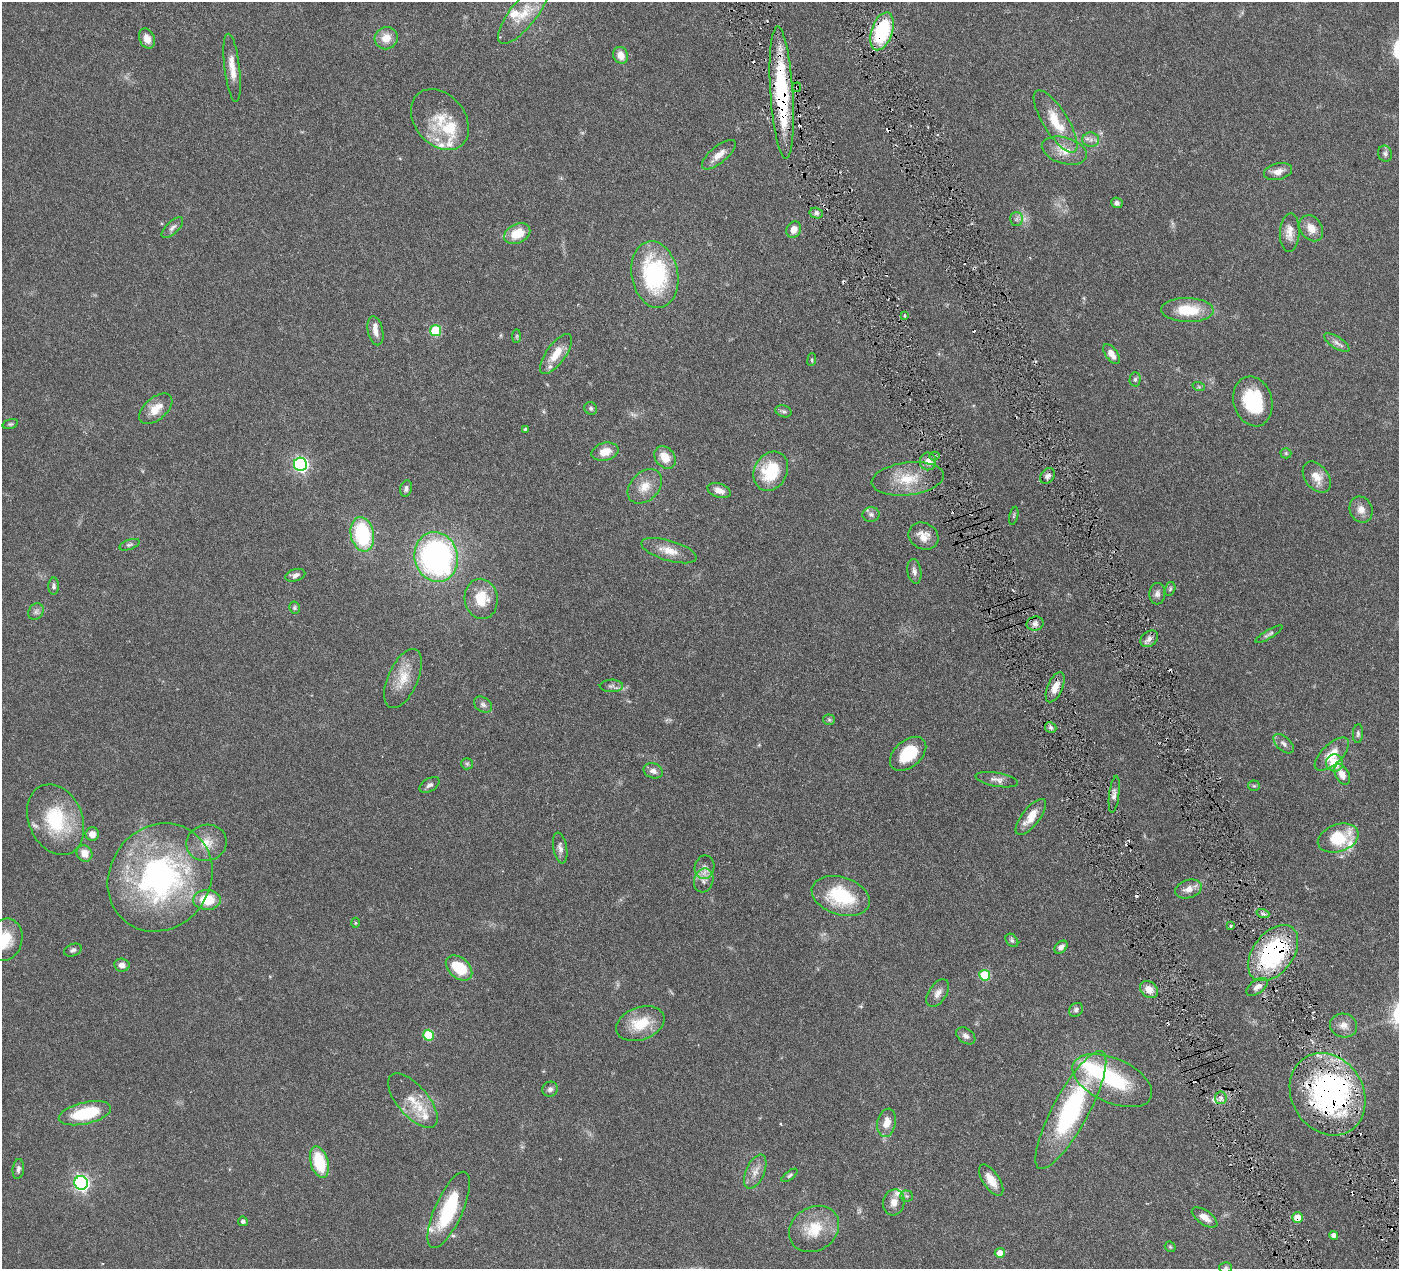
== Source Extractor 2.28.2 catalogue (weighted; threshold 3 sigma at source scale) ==
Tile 6 of 4 x 4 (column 2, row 2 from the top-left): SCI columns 1403-2799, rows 2837-4103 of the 5599 x 5543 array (HDU 1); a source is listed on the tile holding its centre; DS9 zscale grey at full resolution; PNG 1401 x 1271 px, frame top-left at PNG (2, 2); each listed source drawn as its Kron ellipse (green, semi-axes under 4 px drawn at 4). Shown black and unused: <1% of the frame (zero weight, under 3 of 6 exposures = <1% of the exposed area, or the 3 px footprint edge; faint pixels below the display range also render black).
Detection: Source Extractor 2.28.2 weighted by HDU 2 'WHT'; one run over the whole footprint, this tile lists its part. Background 0.0864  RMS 0.0036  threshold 0.0149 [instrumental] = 3 sigma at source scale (4.09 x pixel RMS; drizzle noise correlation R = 1.36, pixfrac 0.8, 0.05/0.05 arcsec/px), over >= 5 px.
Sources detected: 175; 2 too faint to see at this stretch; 2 inside a brighter object's white glare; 9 cosmic-ray / hot-pixel residue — neither listed nor drawn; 14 inside a brighter listed object's ellipse — not listed separately; the other 148 listed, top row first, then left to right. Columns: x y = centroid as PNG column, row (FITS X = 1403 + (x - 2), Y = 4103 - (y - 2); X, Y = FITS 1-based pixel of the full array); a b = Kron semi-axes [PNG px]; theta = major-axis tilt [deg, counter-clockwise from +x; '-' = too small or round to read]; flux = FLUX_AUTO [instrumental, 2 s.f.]
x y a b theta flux
523 14 38 13 51 8.2
882 31 20 10 71 25
386 38 11 11 - 4.4
147 39 10 7 -66 2.6
621 55 9 7 -63 3.3
232 68 34 7 -83 4.6
797 87 4 4 - 0.51
782 93 66 11 -86 37
440 120 34 25 -50 11
1055 121 36 12 -58 10
1091 140 8 7 - 1.5
1064 151 23 13 -17 5.4
1385 154 8 7 - 0.93
719 155 21 8 40 3.3
1278 171 14 8 13 2.7
1117 203 6 5 - 0.95
816 213 7 5 -14 0.91
1016 219 7 6 - 0.97
172 228 13 6 44 1.3
1311 228 14 11 -54 3.7
794 229 8 7 - 2.8
1290 233 19 10 87 3.2
517 234 14 9 25 7.4
655 275 34 23 -79 36
1187 310 26 12 -2 11
904 315 3 2 - 0.37
375 331 15 7 -78 2.3
435 331 5 5 - 17
517 336 7 4 89 0.48
1337 343 14 5 -32 1.5
556 354 24 9 55 5.6
1111 354 11 6 -54 3
812 360 6 3 84 0.39
1135 379 7 5 88 0.78
1199 387 6 4 -18 0.45
1253 401 25 19 -75 19
591 408 7 6 - 0.74
156 409 19 11 41 4.7
784 411 8 5 -19 0.76
10 424 8 4 15 0.53
525 429 3 3 - 0.41
605 452 14 9 14 4.3
1286 453 5 5 - 0.45
934 456 5 4 - 0.76
665 457 12 9 -50 4.8
928 461 9 8 - 2.3
300 464 7 6 - 76
771 471 20 16 61 15
1048 476 8 6 54 1.3
1317 477 17 11 -52 4.1
908 479 36 16 7 9.9
645 486 20 14 45 4.8
406 489 8 5 73 1
719 490 12 7 -19 2.5
1361 509 13 11 -66 2.6
871 514 8 7 - 1.1
1014 516 9 3 77 0.5
362 534 17 11 -79 25
923 536 15 13 -29 3.8
129 545 10 5 20 0.75
669 551 29 10 -17 4.7
436 557 25 21 -75 94
914 571 12 7 -80 1.4
295 575 10 6 17 1.3
54 586 8 5 88 0.8
1170 589 7 5 75 0.61
1157 594 11 8 85 1.3
481 599 20 16 -82 8.7
294 608 6 5 - 0.55
36 612 9 7 57 1
1035 624 8 7 - 1.4
1269 634 16 4 31 0.88
1149 639 9 7 39 1.6
403 679 31 15 66 7.2
611 686 11 6 0 1.1
1055 687 16 7 67 3.4
483 705 10 7 -32 1.1
829 720 5 5 - 0.52
1051 727 6 5 - 0.74
1358 734 9 5 85 0.75
1284 744 12 6 -42 1.4
908 754 21 13 41 12
1332 754 22 10 44 5.3
1334 763 8 8 - 6.7
467 764 6 5 - 0.6
653 771 10 7 -20 1.6
1342 774 11 6 -62 2.9
997 780 21 7 -10 2
430 785 11 6 31 1.2
1254 786 6 5 - 0.54
1114 794 18 5 83 1.6
1031 817 22 9 52 5.1
56 820 37 27 -67 21
92 834 6 6 - 1.9
1338 838 21 13 19 14
207 843 20 18 16 5.6
560 848 15 7 -80 1.6
84 853 8 7 - 3.2
705 867 12 10 80 2.3
160 877 56 50 53 83
704 880 12 9 74 2.4
1188 889 13 9 18 2.8
841 896 30 19 -17 18
207 900 14 10 -1 9.5
1263 914 6 4 -18 0.66
355 923 5 3 - 0.33
1230 926 3 3 - 0.43
5 940 22 17 72 9.3
1012 940 7 5 -49 0.71
1061 947 7 5 43 1.3
73 950 9 6 21 0.89
1273 953 32 20 53 44
122 965 8 6 -9 1.8
459 968 15 10 -41 12
985 975 5 5 - 16
1257 987 12 6 35 1.7
1149 989 10 7 -39 2.7
938 993 15 8 57 2.2
1076 1010 8 6 45 0.92
640 1024 25 16 19 9.9
1344 1025 13 12 - 2.7
428 1035 5 5 - 13
966 1036 10 7 -36 1.4
1112 1081 42 22 -24 24
550 1089 8 7 - 1.2
1328 1094 43 36 -58 78
1221 1098 6 5 - 1.1
413 1101 33 15 -49 7.4
1071 1110 66 17 62 53
85 1113 27 10 13 17
887 1123 14 9 78 3.7
319 1162 16 9 -73 15
18 1169 10 5 83 1
755 1172 18 9 66 3.1
790 1175 9 4 38 0.68
991 1180 18 8 -56 4.1
81 1183 7 6 - 94
906 1196 6 5 - 0.7
894 1202 13 10 75 2.8
449 1210 41 14 66 22
1205 1217 15 7 -34 2.8
1297 1218 5 5 - 5
243 1221 5 4 - 0.83
814 1229 26 21 34 10
1334 1235 4 4 - 1.3
1170 1247 6 4 -44 0.4
1000 1253 5 5 - 2.8
1225 1267 6 5 - 0.52
Overlapping masked pixels (flux is a lower limit): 6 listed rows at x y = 882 31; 797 87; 782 93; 1273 953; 1328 1094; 1297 1218
Isophote crosses this tile's border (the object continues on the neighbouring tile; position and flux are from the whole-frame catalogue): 2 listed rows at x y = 5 940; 1225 1267